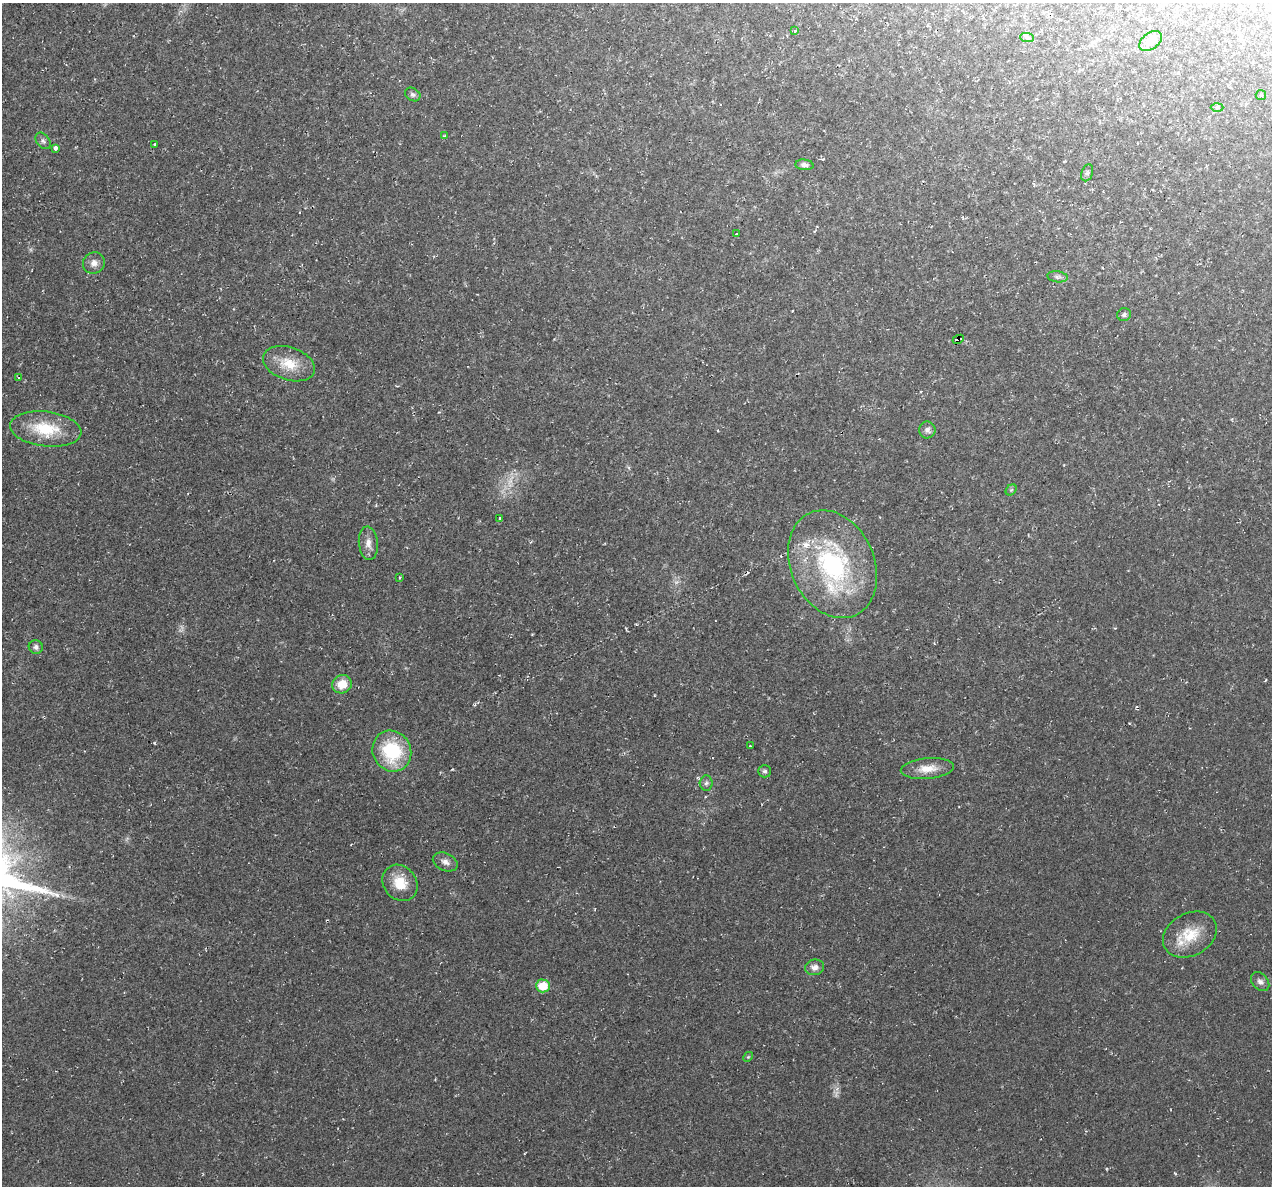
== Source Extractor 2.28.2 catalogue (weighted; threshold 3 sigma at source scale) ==
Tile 10 of 4 x 4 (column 2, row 3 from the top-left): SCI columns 1271-2540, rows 1308-2491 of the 5084 x 5107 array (HDU 1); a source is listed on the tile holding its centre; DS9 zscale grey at full resolution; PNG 1274 x 1188 px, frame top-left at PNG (2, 3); each listed source drawn as its Kron ellipse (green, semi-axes under 4 px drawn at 4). Shown black and unused: <1% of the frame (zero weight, under 2 of 3 exposures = <1% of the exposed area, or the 3 px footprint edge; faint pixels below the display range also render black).
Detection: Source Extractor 2.28.2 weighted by HDU 2 'WHT'; one run over the whole footprint, this tile lists its part. Background 0.0221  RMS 0.0062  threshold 0.0279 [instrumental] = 3 sigma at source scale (4.5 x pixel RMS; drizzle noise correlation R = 1.50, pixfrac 1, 0.05/0.05 arcsec/px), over >= 5 px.
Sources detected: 44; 2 too faint to see at this stretch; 1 cosmic-ray / hot-pixel residue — neither listed nor drawn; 1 inside a brighter listed object's ellipse — not listed separately; the other 40 listed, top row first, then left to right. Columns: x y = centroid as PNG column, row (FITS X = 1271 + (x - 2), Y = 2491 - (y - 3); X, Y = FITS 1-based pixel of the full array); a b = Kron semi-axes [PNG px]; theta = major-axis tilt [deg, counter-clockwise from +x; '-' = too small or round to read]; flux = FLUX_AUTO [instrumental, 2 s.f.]
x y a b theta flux
795 31 3 3 - 2.6
1027 37 7 4 -2 1.3
1151 41 13 8 37 7.1
413 94 8 6 -32 1.6
1261 95 5 5 - 1.1
1217 107 6 4 2 1
444 136 3 2 - 0.49
43 141 9 6 -52 1.7
155 144 3 3 - 0.59
55 148 3 3 - 26
804 165 9 5 -6 2.4
1087 173 9 5 70 1.4
736 234 3 3 - 0.8
94 263 11 10 - 4
1057 277 10 5 -8 1.7
1124 315 7 6 - 1.5
958 339 6 3 25 24
289 364 26 16 -18 15
19 377 4 2 - 0.57
46 429 36 17 -7 26
927 430 8 8 - 2.4
1011 490 6 4 44 1
499 518 3 3 - 3
368 543 17 9 -84 4.9
833 564 56 41 -66 94
400 578 3 3 - 0.75
36 647 7 7 - 2
342 684 10 9 - 10
750 746 2 2 - 0.39
392 751 21 19 -63 39
927 769 27 10 5 9.5
765 771 6 6 - 1.4
706 783 7 6 - 1.6
445 862 13 8 -25 3.4
400 883 19 16 -50 14
1190 935 28 21 28 19
815 967 9 8 - 3.4
1260 982 11 7 -48 2.6
543 986 7 6 - 15
748 1057 5 4 - 0.67
Overlapping masked pixels (flux is a lower limit): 1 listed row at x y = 958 339